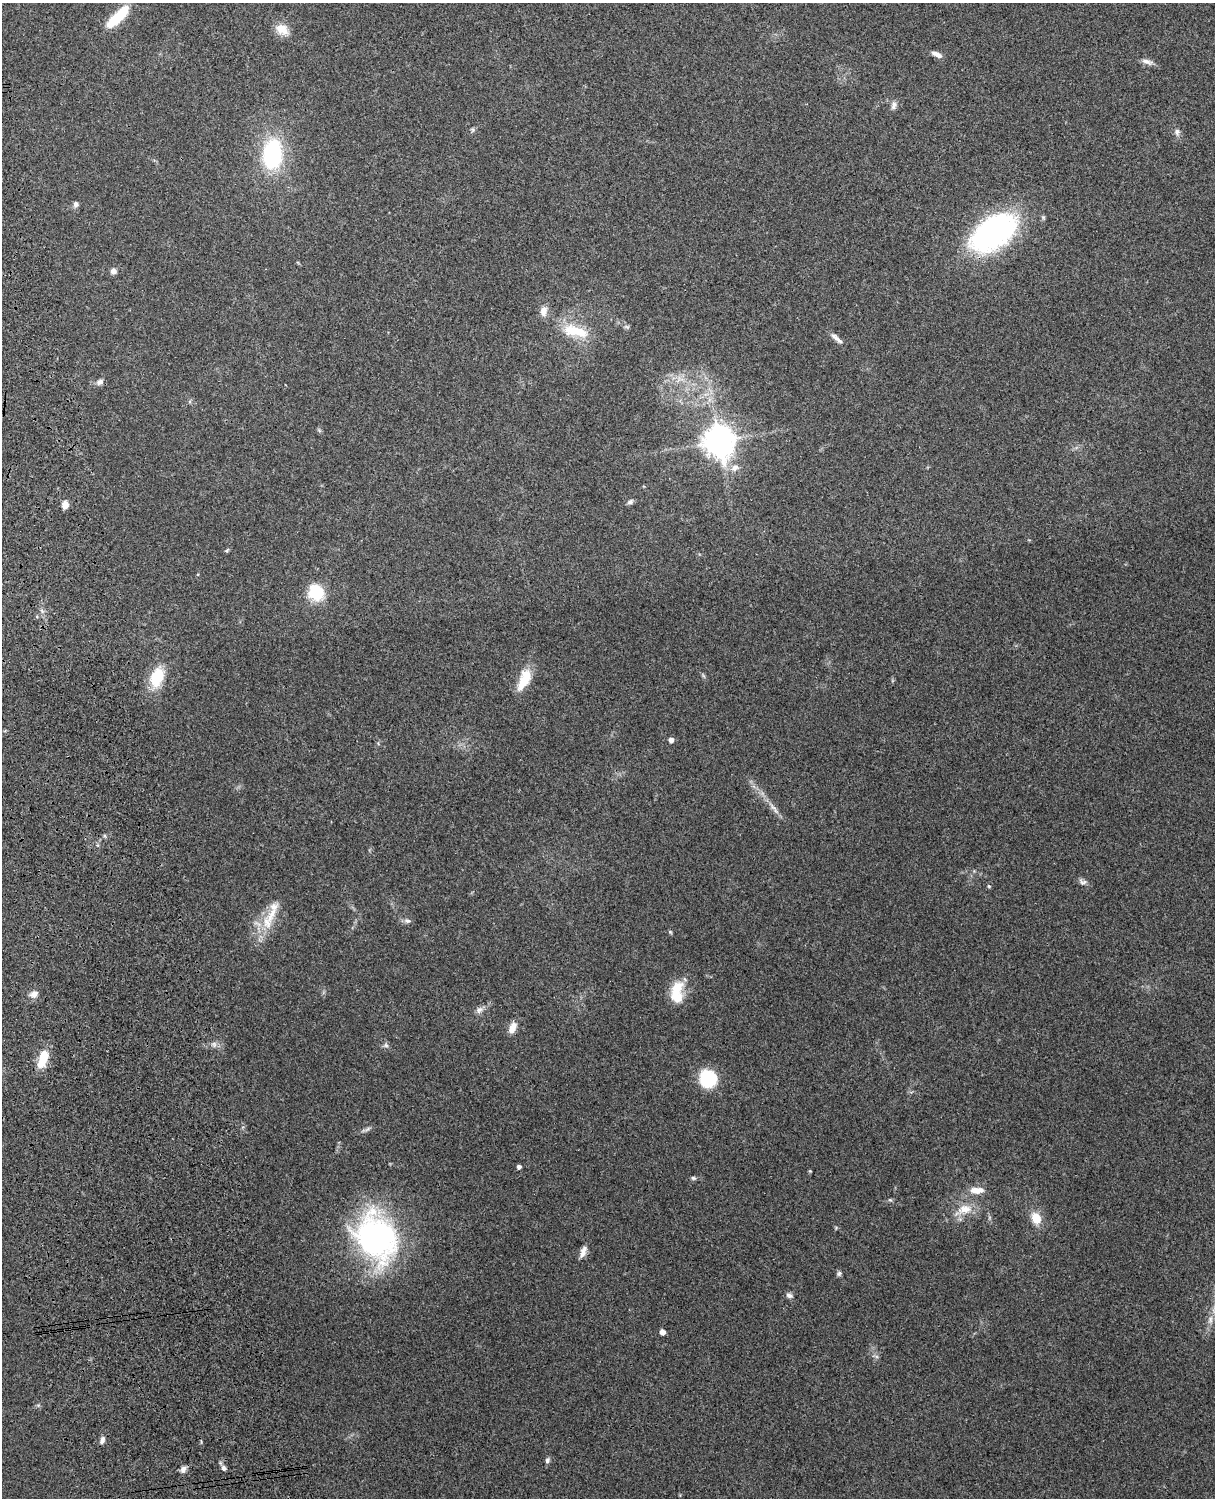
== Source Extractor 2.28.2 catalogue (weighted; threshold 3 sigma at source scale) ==
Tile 7 of 4 x 3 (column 3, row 2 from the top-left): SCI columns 2544-3756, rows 1660-3155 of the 5089 x 4927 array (HDU 1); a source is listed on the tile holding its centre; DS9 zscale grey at full resolution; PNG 1217 x 1500 px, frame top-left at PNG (2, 3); no overlay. Shown black and unused: <1% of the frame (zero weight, under 3 of 4 exposures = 6% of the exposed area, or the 3 px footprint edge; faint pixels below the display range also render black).
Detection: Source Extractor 2.28.2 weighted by HDU 2 'WHT'; one run over the whole footprint, this tile lists its part. Background 0.277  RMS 0.0091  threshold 0.0411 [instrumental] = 3 sigma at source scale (4.5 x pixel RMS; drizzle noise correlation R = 1.50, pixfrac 1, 0.05/0.05 arcsec/px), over >= 5 px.
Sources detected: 55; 1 inside a brighter object's white glare — not listed; the other 54 listed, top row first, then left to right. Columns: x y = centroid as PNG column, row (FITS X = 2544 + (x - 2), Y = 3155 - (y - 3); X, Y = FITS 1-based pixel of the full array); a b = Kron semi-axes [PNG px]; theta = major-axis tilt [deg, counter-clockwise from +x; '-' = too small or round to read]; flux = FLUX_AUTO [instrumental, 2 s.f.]
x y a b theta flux
118 16 32 10 45 31
282 29 19 13 -33 11
937 54 14 6 -26 4.8
1147 62 16 6 -17 4.8
894 105 12 7 76 3.7
473 130 6 5 - 1.6
1177 132 9 7 83 3.3
272 154 32 20 87 85
76 204 6 6 - 3.4
993 233 56 31 35 170
113 271 7 7 - 4
544 311 14 9 84 6.9
576 331 36 14 -12 30
835 337 14 7 -44 4.8
100 382 9 7 31 3.5
319 430 7 4 -72 1.4
719 441 11 10 - 1200
735 468 13 9 30 7.1
630 502 8 6 34 2.7
65 505 8 7 - 6.3
227 550 7 4 36 1.3
316 593 19 16 -59 29
157 677 18 11 70 37
524 680 28 12 65 21
671 740 4 4 - 5
773 807 14 5 -46 5.1
1083 882 11 7 -20 3.4
989 886 5 4 - 1
271 914 30 11 61 22
407 921 10 6 0 2.8
670 932 6 4 -45 1.1
676 989 26 13 59 21
34 994 10 8 15 5.6
479 1010 9 8 - 3.9
512 1028 14 8 69 8
386 1045 7 5 -44 2.1
43 1059 22 10 70 21
708 1079 14 13 - 60
519 1167 4 4 - 2.9
810 1171 4 4 - 0.86
693 1178 7 5 -16 1.6
976 1190 17 7 0 11
890 1200 6 5 - 1.3
964 1209 22 13 13 16
1036 1218 14 10 -67 14
376 1238 50 38 -65 240
583 1252 16 7 68 5.8
839 1273 7 6 - 1.9
789 1295 9 6 -16 2.9
662 1332 4 4 - 6.3
102 1440 11 6 71 3.2
547 1460 7 5 63 2.3
224 1468 7 5 -67 2.9
183 1469 9 7 58 3.8